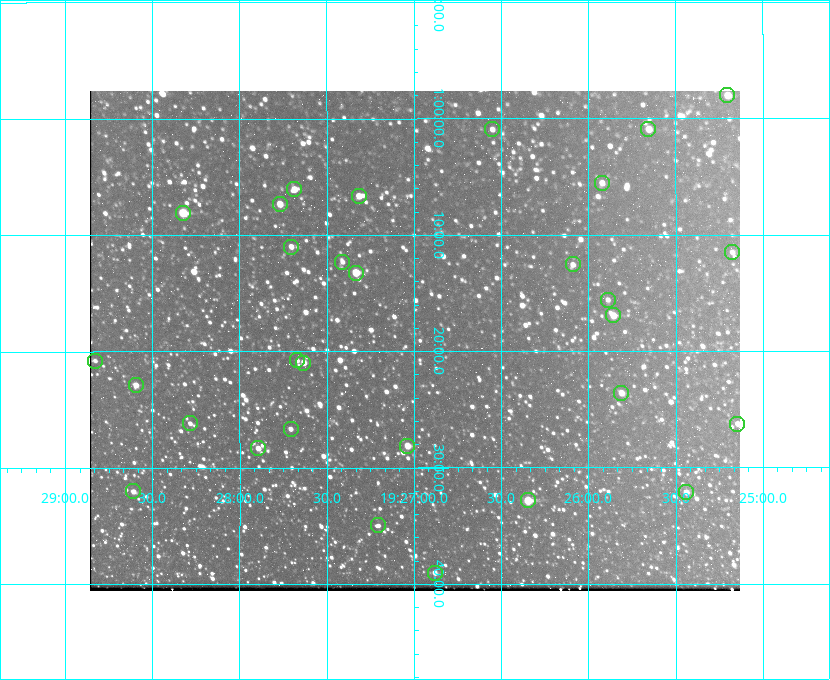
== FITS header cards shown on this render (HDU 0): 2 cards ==
NAXIS1  =                  650 / Width of table row in bytes
NAXIS2  =                  500 / Number of rows in table

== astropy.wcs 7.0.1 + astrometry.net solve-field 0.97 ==
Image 650 x 500 px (HDU 0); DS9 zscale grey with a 90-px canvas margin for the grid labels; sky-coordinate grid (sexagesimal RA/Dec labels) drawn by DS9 from the SOLVED WCS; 30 Tycho-2 reference stars matched to detected sources circled (green)
Header WCS: none
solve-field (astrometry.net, Tycho-2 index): SOLVED blind (the file carries no WCS)
Solved WCS: RA---TAN-SIP/DEC--TAN-SIP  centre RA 19:27:00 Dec +01:19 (291.75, +1.32 deg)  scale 5.16 arcsec/px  FOV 55.9' x 43.0'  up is -180 deg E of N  parity flipped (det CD > 0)
(file carries no celestial WCS; the grid is the blind solution)
Tycho-2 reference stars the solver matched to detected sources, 30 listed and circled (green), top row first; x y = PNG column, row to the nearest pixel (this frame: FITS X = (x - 90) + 1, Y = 500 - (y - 91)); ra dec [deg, ICRS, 3 dp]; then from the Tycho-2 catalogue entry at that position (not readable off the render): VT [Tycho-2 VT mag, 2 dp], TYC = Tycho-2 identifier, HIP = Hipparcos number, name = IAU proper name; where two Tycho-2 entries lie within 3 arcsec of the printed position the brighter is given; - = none
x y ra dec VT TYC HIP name
727 95 291.301 +0.967 10.82 465-938-1 - -
492 129 291.638 +1.015 11.72 465-554-1 - -
648 129 291.414 +1.016 11.47 465-1456-1 - -
602 183 291.480 +1.092 11.69 465-523-1 - -
294 189 291.921 +1.101 10.89 465-1942-1 - -
359 196 291.829 +1.111 10.78 465-2030-1 - -
280 204 291.942 +1.122 10.76 465-1161-1 - -
183 213 292.081 +1.135 10.24 465-979-1 - -
291 247 291.926 +1.184 11.49 465-1994-1 - -
732 252 291.294 +1.191 12.55 465-657-1 - -
342 262 291.853 +1.206 11.17 465-1444-1 - -
573 264 291.522 +1.209 11.81 465-867-1 - -
356 273 291.833 +1.221 9.77 465-1968-1 - -
608 300 291.472 +1.260 11.72 465-772-1 - -
613 315 291.465 +1.282 11.06 465-140-1 - -
297 360 291.918 +1.346 12.72 465-661-1 - -
95 361 292.207 +1.347 13.02 465-880-1 - -
303 363 291.908 +1.350 10.94 465-1840-1 - -
136 385 292.148 +1.381 10.77 465-611-1 - -
621 393 291.453 +1.393 11.17 465-261-1 - -
190 423 292.071 +1.436 12.12 465-1311-1 - -
737 424 291.287 +1.437 11.86 465-1616-1 - -
291 429 291.927 +1.444 11.17 465-873-1 - -
407 446 291.759 +1.468 10.00 465-530-1 - -
258 448 291.973 +1.472 10.69 465-577-1 - -
133 491 292.152 +1.534 10.91 465-857-1 - -
686 492 291.360 +1.535 11.71 465-397-1 - -
528 500 291.587 +1.547 9.51 465-596-1 - -
378 525 291.801 +1.583 12.28 465-1290-1 - -
435 573 291.720 +1.651 11.47 465-675-1 - -